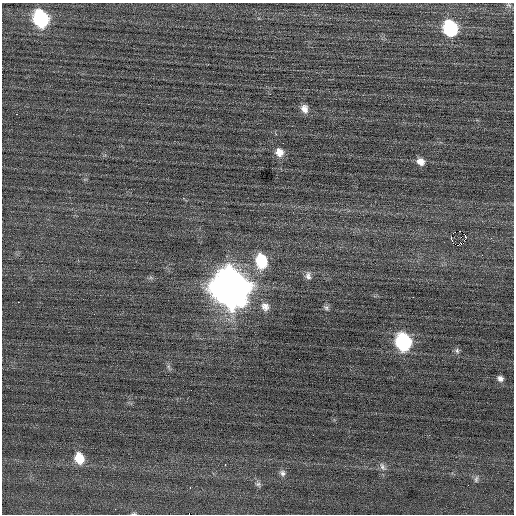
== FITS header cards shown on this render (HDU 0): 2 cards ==
NAXIS1  =                  512 / Axis length
NAXIS2  =                  512 / Axis length

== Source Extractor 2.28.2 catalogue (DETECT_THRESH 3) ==
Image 512 x 512 px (HDU 0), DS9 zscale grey, 1 PNG px = 1 image px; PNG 516 x 516 px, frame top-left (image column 1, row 512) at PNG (2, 3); no overlay
Background 0.0803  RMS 0.67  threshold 2.01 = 3 sigma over >= 5 px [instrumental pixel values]
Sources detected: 30; all 30 listed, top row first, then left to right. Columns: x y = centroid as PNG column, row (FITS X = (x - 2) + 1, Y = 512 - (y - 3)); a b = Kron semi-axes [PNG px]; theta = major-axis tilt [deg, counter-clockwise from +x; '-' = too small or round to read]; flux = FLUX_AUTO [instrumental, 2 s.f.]
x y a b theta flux
509 5 8 5 -25 84
41 19 12 10 -67 5600
450 28 12 9 -69 4500
304 109 11 9 -71 330
279 152 11 10 - 430
420 161 10 8 -28 340
460 231 2 2 - 1700
453 233 3 2 - 48
466 237 4 2 - 57
451 238 4 3 - 700
458 245 5 2 - 370
261 261 13 10 -78 2200
308 276 11 8 -83 220
151 278 7 4 -19 84
230 287 16 14 -61 130000
18 302 2 2 - 180
265 307 11 10 - 320
326 308 8 6 -29 120
403 342 11 9 -71 6800
457 351 8 6 -87 120
169 367 10 4 -67 100
500 378 7 6 - 190
79 458 12 10 -71 930
225 465 3 2 - 120
383 467 13 7 -56 210
282 473 9 8 - 170
476 479 9 5 82 120
258 484 8 6 -33 130
190 487 3 2 - 29
134 513 7 3 1 56
At the frame edge (FLAGS 8, measured only in part): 1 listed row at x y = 134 513